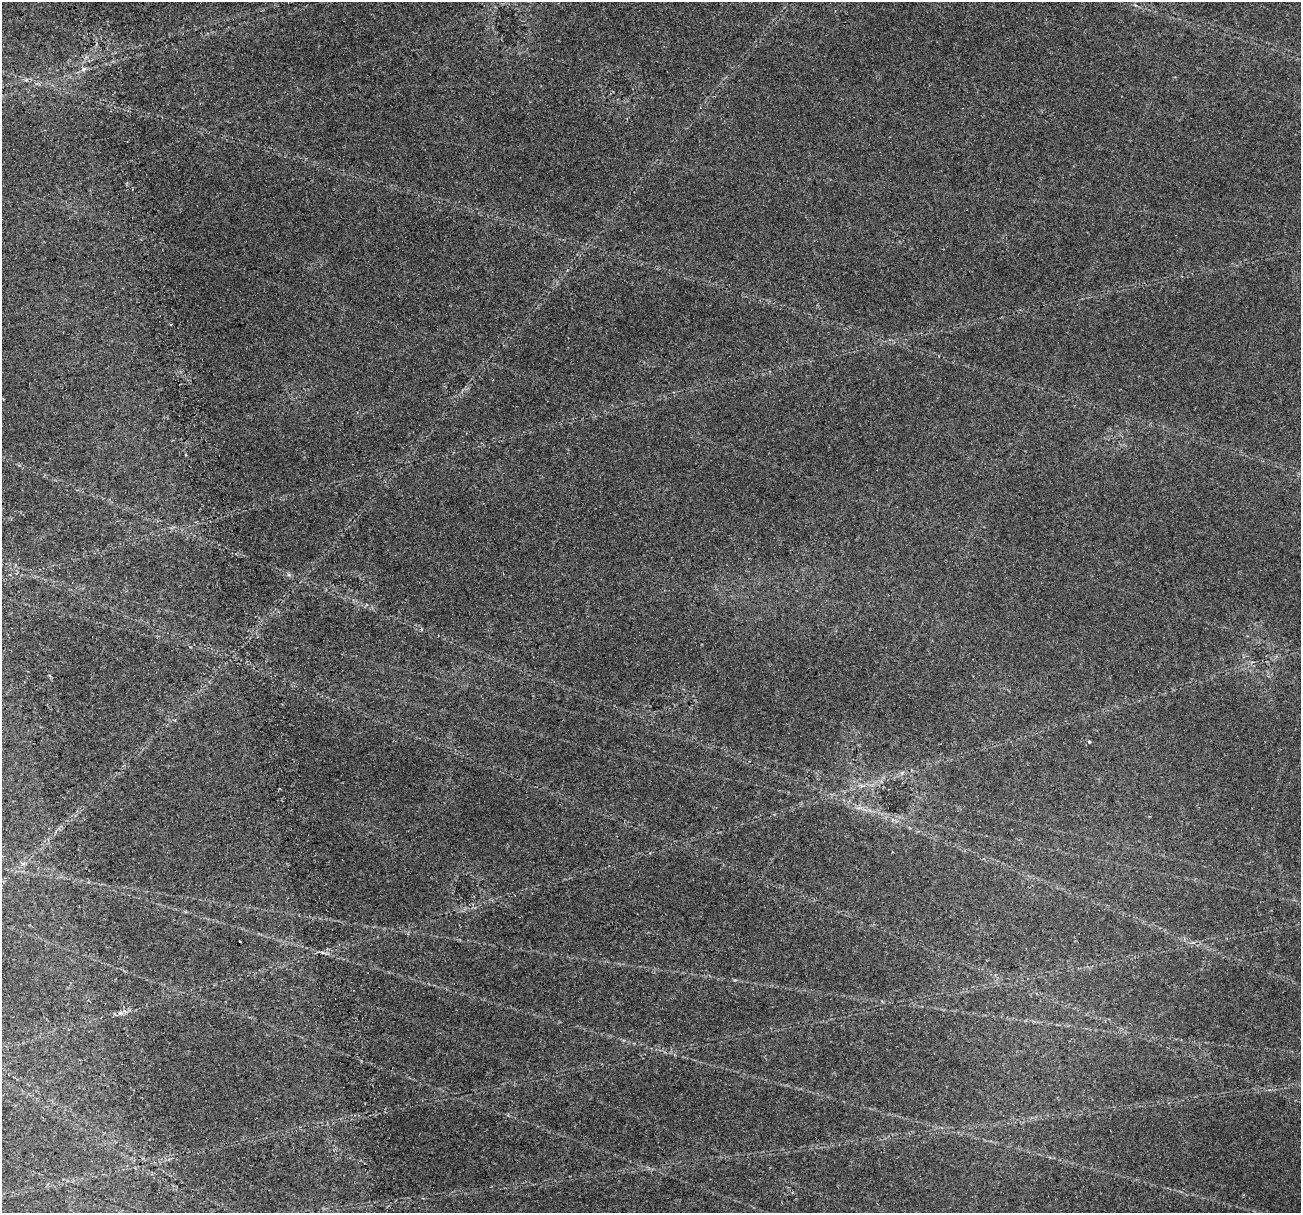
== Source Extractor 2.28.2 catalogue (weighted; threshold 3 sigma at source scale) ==
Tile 7 of 4 x 4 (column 3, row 2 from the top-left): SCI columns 3014-4312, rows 2982-4192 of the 6026 x 5914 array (HDU 1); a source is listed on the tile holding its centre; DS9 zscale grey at full resolution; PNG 1303 x 1215 px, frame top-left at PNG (2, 2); no overlay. Shown black and unused: <1% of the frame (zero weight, under 2 of 4 exposures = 22% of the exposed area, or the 3 px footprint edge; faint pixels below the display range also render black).
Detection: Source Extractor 2.28.2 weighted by HDU 2 'WHT'; one run over the whole footprint, this tile lists its part. Background 0.0613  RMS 0.0038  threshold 0.0169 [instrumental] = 3 sigma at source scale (4.5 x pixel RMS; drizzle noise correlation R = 1.50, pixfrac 1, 0.0396/0.0396 arcsec/px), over >= 5 px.
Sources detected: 3; all 3 listed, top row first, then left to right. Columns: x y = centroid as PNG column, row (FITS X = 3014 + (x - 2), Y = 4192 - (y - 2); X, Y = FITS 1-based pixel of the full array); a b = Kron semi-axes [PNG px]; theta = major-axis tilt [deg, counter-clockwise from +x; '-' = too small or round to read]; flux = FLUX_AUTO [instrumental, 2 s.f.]
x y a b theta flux
83 69 7 5 23 0.86
1089 741 3 3 - 1
239 941 3 2 - 0.34